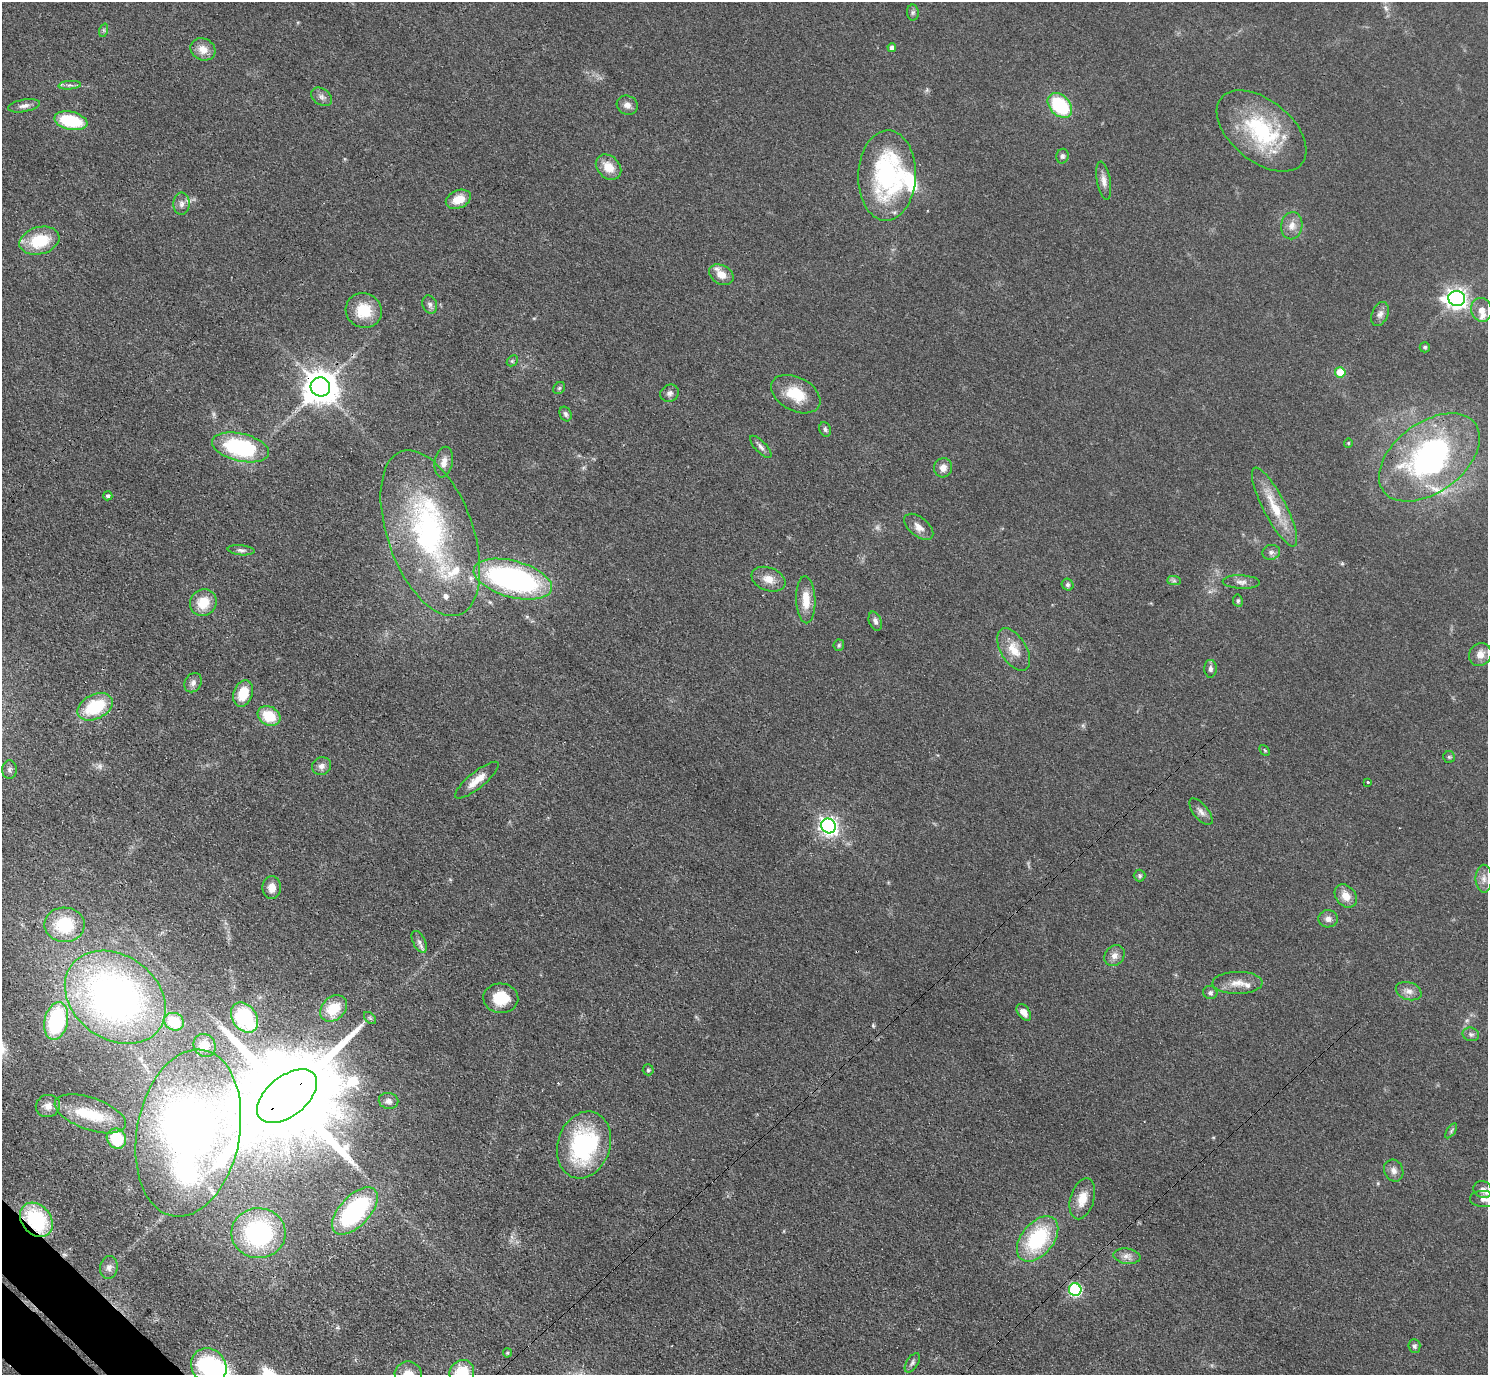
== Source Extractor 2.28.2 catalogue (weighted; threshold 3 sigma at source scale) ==
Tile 7 of 4 x 4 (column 3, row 2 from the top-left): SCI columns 3015-4500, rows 2943-4315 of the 6029 x 6027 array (HDU 1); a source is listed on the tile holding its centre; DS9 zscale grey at full resolution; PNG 1490 x 1377 px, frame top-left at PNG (2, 2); each listed source drawn as its Kron ellipse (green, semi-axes under 4 px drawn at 4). Shown black and unused: <1% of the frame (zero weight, under 3 of 4 exposures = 6% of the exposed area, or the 3 px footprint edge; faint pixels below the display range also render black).
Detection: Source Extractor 2.28.2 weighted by HDU 2 'WHT'; one run over the whole footprint, this tile lists its part. Background 0.0495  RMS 0.0064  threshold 0.029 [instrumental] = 3 sigma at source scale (4.5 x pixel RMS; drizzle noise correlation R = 1.50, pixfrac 1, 0.05/0.05 arcsec/px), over >= 5 px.
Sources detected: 135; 2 too faint to see at this stretch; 2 inside a brighter object's white glare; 2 cosmic-ray / hot-pixel residue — neither listed nor drawn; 11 inside a brighter listed object's ellipse — not listed separately; the other 118 listed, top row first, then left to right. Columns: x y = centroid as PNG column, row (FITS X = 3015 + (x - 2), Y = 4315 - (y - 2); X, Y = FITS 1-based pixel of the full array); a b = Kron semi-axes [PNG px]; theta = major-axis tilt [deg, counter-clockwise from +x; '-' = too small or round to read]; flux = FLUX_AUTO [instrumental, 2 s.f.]
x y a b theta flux
913 12 8 6 89 1.5
104 30 7 4 72 1.1
892 47 4 4 - 3.3
203 49 13 10 -25 6.9
70 85 11 3 4 1.7
322 97 11 8 -35 2.9
627 105 11 9 -27 3.9
1060 105 14 10 -47 40
24 106 16 6 10 3.1
71 121 17 9 -13 36
1261 131 52 30 -39 63
1062 156 7 6 - 1.8
608 167 14 11 -44 10
887 175 45 28 88 100
1104 181 19 7 -80 4.5
458 199 13 9 24 11
181 204 11 8 86 3.3
1292 226 14 10 80 5.8
39 241 20 13 16 27
721 275 13 9 -28 7.6
1457 298 8 7 - 350
430 304 9 7 -68 2.3
1481 310 12 10 -73 5.4
364 311 18 17 - 19
1380 314 13 8 66 3.2
1425 347 5 5 - 1.1
512 361 6 4 44 1
1340 372 5 5 - 16
320 387 10 9 - 1400
559 388 7 5 46 1.1
670 393 9 8 - 2.7
796 394 26 16 -28 19
565 414 7 5 -66 1.7
825 429 7 5 -69 1.5
1348 443 4 4 - 0.61
240 447 29 14 -13 68
761 447 14 5 -46 2.6
1429 457 57 35 36 150
444 462 15 9 79 4.9
943 468 9 9 - 4.7
108 496 5 4 - 1.4
1275 507 44 11 -63 20
919 527 17 9 -40 5.2
430 533 87 43 -70 130
241 550 13 5 -5 2.3
1271 552 9 7 15 2.4
513 579 40 18 -15 160
769 579 17 11 -21 7.8
1174 581 7 4 -1 1.3
1241 582 18 6 -2 3.6
1068 585 6 5 - 1.4
806 600 23 9 -88 11
1238 601 6 5 - 1.1
203 602 14 13 - 15
875 621 10 6 -70 2.3
839 645 6 5 - 1
1014 650 23 12 -59 12
1480 654 12 11 - 5.9
1210 669 9 6 -90 2
193 683 10 8 57 3
243 693 14 9 71 15
95 707 19 12 27 34
269 716 12 9 -29 18
1265 750 6 3 -46 0.77
1449 757 6 6 - 1.1
322 766 10 8 27 3.4
10 770 9 7 -89 2.2
477 780 27 8 39 8.5
1368 782 3 3 - 2.7
1201 812 16 7 -51 3.6
829 826 7 7 - 280
1140 876 6 6 - 1.2
1484 879 14 8 -90 4.3
272 888 11 9 89 6.4
1346 896 13 10 -49 7.8
1328 919 10 8 2 3.7
64 925 20 17 -1 35
419 942 12 6 -63 2.7
1114 956 11 9 49 4.4
1238 983 25 11 1 8.5
1409 991 13 8 -19 4.3
1210 993 7 6 - 2.1
115 997 54 42 -36 280
501 998 17 14 -3 17
334 1008 15 11 44 20
1024 1012 9 6 -54 5.1
244 1017 16 12 -54 42
370 1018 7 4 -45 1.1
56 1021 19 11 77 57
174 1022 10 8 -24 22
1471 1034 8 6 -14 1.9
205 1045 12 10 -58 6.1
648 1070 5 5 - 1.1
287 1096 35 20 39 22000
388 1101 10 8 -9 2.7
48 1106 12 11 - 5.5
90 1114 37 16 -19 25
1451 1131 8 4 55 1.2
188 1133 84 51 79 460
116 1139 10 9 - 19
584 1145 34 26 72 83
1394 1171 11 9 -66 3.6
1483 1189 9 8 - 3.4
1082 1199 21 11 73 10
1484 1199 14 8 -2 4.5
355 1211 29 15 47 82
36 1220 19 14 -50 54
258 1233 27 25 0 88
1038 1239 26 16 51 55
1127 1256 13 7 -8 3.7
109 1267 11 9 80 3.3
1075 1290 6 6 - 77
1414 1346 7 6 - 1.5
507 1353 4 4 - 0.78
912 1363 11 6 57 1.9
209 1366 19 17 -44 57
462 1373 13 12 - 23
408 1374 13 12 - 9.1
Overlapping masked pixels (flux is a lower limit): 5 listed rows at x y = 320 387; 829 826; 287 1096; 188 1133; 36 1220
Isophote crosses this tile's border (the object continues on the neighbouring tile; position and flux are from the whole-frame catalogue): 4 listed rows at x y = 1484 1199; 209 1366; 462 1373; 408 1374